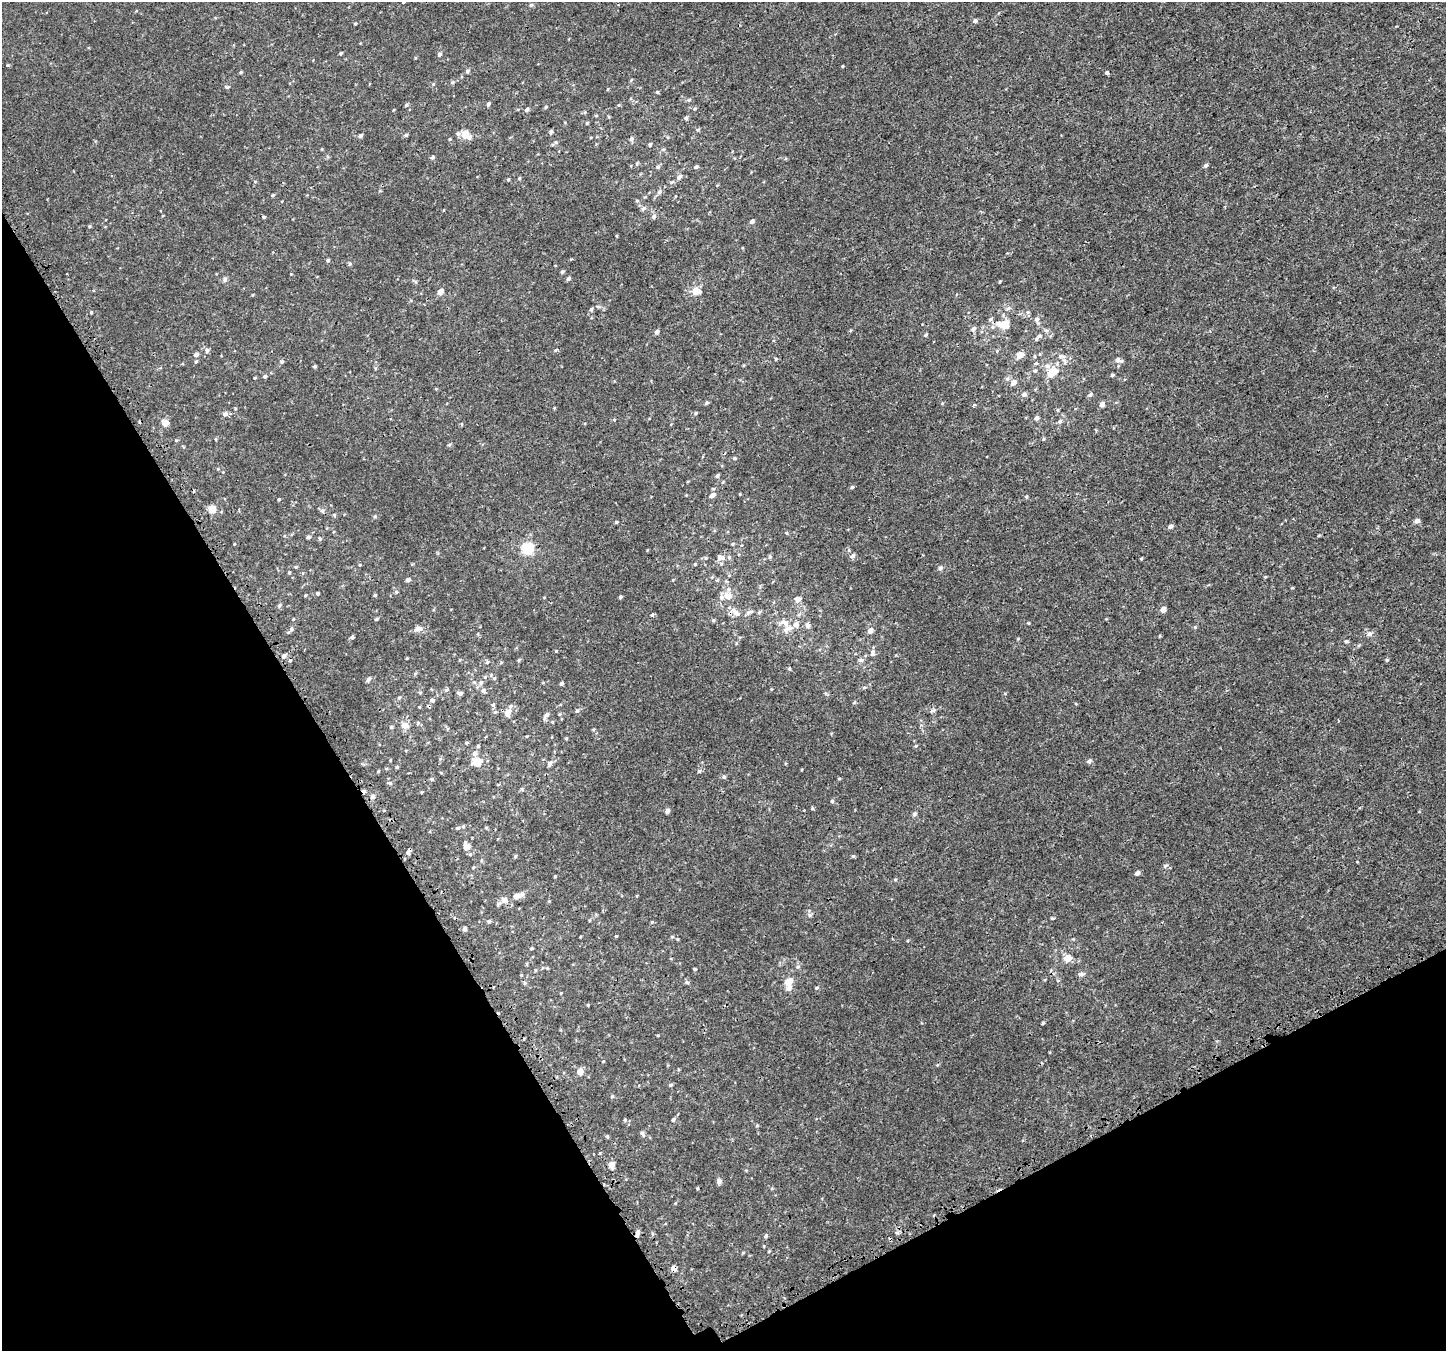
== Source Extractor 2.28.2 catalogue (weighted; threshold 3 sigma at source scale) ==
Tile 14 of 4 x 4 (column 2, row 4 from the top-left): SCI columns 1598-3041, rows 220-1568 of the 5995 x 5869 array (HDU 1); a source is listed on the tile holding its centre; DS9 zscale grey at full resolution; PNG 1448 x 1353 px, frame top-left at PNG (2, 2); no overlay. Shown black and unused: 28% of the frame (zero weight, under 3 of 4 exposures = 5% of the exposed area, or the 3 px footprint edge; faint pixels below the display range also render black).
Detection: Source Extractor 2.28.2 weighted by HDU 2 'WHT'; one run over the whole footprint, this tile lists its part. Background 4.80e-04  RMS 0.0014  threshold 0.00625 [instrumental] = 3 sigma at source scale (4.5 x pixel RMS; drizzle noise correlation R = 1.50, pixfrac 1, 0.0396/0.0396 arcsec/px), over >= 5 px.
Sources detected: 226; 7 cosmic-ray / hot-pixel residue — not listed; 8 inside a brighter listed object's ellipse — not listed separately; the other 211 listed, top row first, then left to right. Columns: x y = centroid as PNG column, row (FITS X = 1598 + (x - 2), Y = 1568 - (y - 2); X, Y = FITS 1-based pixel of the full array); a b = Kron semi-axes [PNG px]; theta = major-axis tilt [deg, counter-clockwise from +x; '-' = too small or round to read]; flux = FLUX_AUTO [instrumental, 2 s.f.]
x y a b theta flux
403 2 3 3 - 0.14
531 5 5 4 - 0.15
975 21 5 5 - 0.29
340 53 4 3 - 0.17
439 54 5 4 - 0.36
842 66 4 2 - 0.095
467 71 4 4 - 0.27
241 72 4 4 - 0.13
1107 73 4 3 - 0.46
452 82 6 5 - 0.21
433 84 5 3 - 0.12
228 87 7 3 5 0.15
657 92 4 4 - 0.16
689 100 5 5 - 0.19
488 104 5 4 - 0.25
406 105 5 4 - 0.19
546 107 4 3 - 0.15
527 110 5 4 - 0.31
585 112 5 4 - 0.14
686 118 4 4 - 0.26
587 123 5 3 - 0.12
551 132 6 4 83 0.23
465 134 8 7 - 1.6
406 135 4 4 - 0.23
361 136 4 4 - 0.32
631 139 5 5 - 0.31
556 142 6 4 -89 0.16
650 144 5 4 - 0.17
663 149 5 3 - 0.15
433 157 5 4 - 0.24
1206 165 5 4 - 0.28
658 167 5 4 - 0.21
696 167 5 4 - 0.24
679 177 6 5 - 0.46
519 178 4 4 - 0.13
508 179 5 3 - 0.14
659 192 7 5 59 0.31
273 195 4 4 - 0.14
637 201 5 3 - 0.13
643 208 7 5 46 0.27
264 217 4 4 - 0.15
654 217 7 5 72 0.26
752 221 5 4 - 0.36
90 226 4 3 - 0.14
328 260 4 4 - 0.2
350 264 5 4 - 0.18
562 272 5 4 - 0.18
568 278 5 4 - 0.3
225 279 8 5 73 0.25
1000 282 4 3 - 0.12
696 291 11 9 -6 1.1
440 292 5 4 - 1.1
1008 308 6 4 19 0.19
591 309 5 4 - 0.19
91 312 4 3 - 0.12
990 319 6 4 64 0.24
1037 319 6 6 - 0.39
1004 324 10 7 1 2.8
973 329 7 5 39 0.34
657 332 5 4 - 0.42
926 335 5 4 - 0.16
1039 336 7 5 16 0.34
207 350 6 5 - 0.34
196 355 6 5 - 0.37
1020 355 10 7 29 0.77
1061 356 11 6 -10 0.49
1117 360 7 6 - 0.51
196 362 4 4 - 0.15
282 362 5 4 - 0.21
314 366 4 3 - 0.17
1047 366 8 6 -20 0.44
1035 371 5 4 - 0.16
1052 373 12 7 34 2.2
1112 375 4 3 - 0.19
265 376 4 4 - 0.26
1013 382 7 5 53 0.64
1024 395 5 5 - 0.42
1090 395 5 4 - 0.24
706 403 5 4 - 0.21
1102 404 5 4 - 0.58
974 405 4 3 - 0.18
696 413 4 4 - 0.15
225 414 6 5 - 0.42
1036 418 5 4 - 0.38
1060 421 6 5 - 0.24
165 422 9 8 - 0.62
449 445 5 4 - 0.18
734 458 5 4 - 0.16
717 476 5 4 - 0.23
852 487 4 4 - 0.17
713 495 9 5 34 0.43
1026 497 4 4 - 0.15
279 499 4 3 - 0.12
212 509 9 8 - 1
322 511 6 5 - 0.23
334 515 5 4 - 0.16
375 516 5 4 - 0.15
1417 521 5 5 - 0.55
616 522 4 3 - 0.16
1170 526 5 4 - 0.39
786 533 4 3 - 0.12
308 537 5 4 - 0.24
733 544 5 3 - 0.12
528 548 6 5 - 13
719 556 10 7 -63 0.47
853 556 7 5 55 0.32
770 557 5 4 - 0.21
1141 559 5 3 - 0.11
695 564 4 3 - 0.11
360 565 4 3 - 0.11
296 567 5 4 - 0.14
940 568 7 5 14 0.25
289 572 4 3 - 0.14
408 580 4 4 - 0.4
318 594 4 4 - 0.17
305 595 5 3 - 0.12
375 595 4 3 - 0.15
728 596 11 9 -40 0.96
620 597 5 3 - 0.18
798 599 8 7 - 0.52
1163 609 5 4 - 0.83
736 612 17 6 -44 0.8
748 613 8 5 46 0.32
652 615 5 4 - 0.17
376 619 4 4 - 0.16
1028 623 4 3 - 0.1
808 626 7 5 -82 0.38
291 629 5 5 - 0.23
418 629 12 6 9 0.64
787 629 15 7 23 0.9
870 630 6 5 - 0.69
1369 634 7 6 - 0.38
352 637 4 4 - 0.21
1346 641 5 4 - 0.17
556 651 3 3 - 0.099
873 653 10 5 88 0.37
284 656 6 5 - 0.28
519 660 5 4 - 0.18
861 660 6 5 - 0.3
1387 660 5 4 - 0.16
487 662 5 4 - 0.16
789 669 5 4 - 0.16
494 678 5 4 - 0.2
368 680 7 4 62 0.23
481 683 6 5 - 0.28
561 684 4 4 - 0.26
446 690 6 4 45 0.18
483 690 6 5 - 0.3
460 693 8 4 -8 0.27
432 700 5 4 - 0.27
493 705 5 5 - 0.19
933 710 7 4 1 0.23
577 711 6 4 33 0.17
508 712 8 6 61 0.89
547 715 8 6 32 0.44
405 725 9 7 -5 0.81
391 727 4 4 - 0.17
466 743 4 4 - 0.15
478 746 4 4 - 0.17
916 746 5 3 - 0.13
475 753 7 6 - 0.38
1089 761 6 5 - 0.28
477 762 8 7 - 1.9
550 763 7 5 73 0.31
397 767 4 4 - 0.15
378 771 3 3 - 0.11
699 771 5 5 - 0.2
724 777 6 5 - 0.2
432 779 5 4 - 0.18
390 783 6 5 - 0.21
522 789 5 3 - 0.13
372 796 6 6 - 0.31
832 801 4 4 - 0.19
667 811 5 5 - 0.38
914 814 6 5 - 0.27
458 828 7 3 8 0.19
486 828 5 3 - 0.12
466 847 8 8 - 0.81
515 857 5 3 - 0.14
1357 862 4 2 - 0.1
474 867 5 3 - 0.12
1137 873 5 4 - 0.39
522 894 7 5 63 0.37
516 896 6 5 - 0.66
505 900 9 7 -69 0.53
549 901 4 4 - 0.11
809 915 7 4 -89 0.24
1053 918 5 3 - 0.12
489 921 5 5 - 0.22
652 922 5 3 - 0.12
465 929 6 4 -81 0.22
616 936 4 3 - 0.12
672 937 5 3 - 0.12
531 948 4 3 - 0.15
1067 958 7 6 - 1.3
1081 974 9 5 0 0.31
687 982 6 5 - 0.22
788 982 11 8 49 1.2
816 988 4 4 - 0.17
588 1005 3 3 - 0.13
1043 1023 4 3 - 0.16
580 1072 7 7 - 0.79
671 1085 5 4 - 0.18
625 1120 5 4 - 0.17
673 1120 5 4 - 0.26
757 1126 5 3 - 0.11
642 1134 10 4 -58 0.24
612 1165 5 5 - 1.1
719 1181 7 6 - 0.36
638 1232 7 6 - 0.35
674 1269 6 6 - 0.59
Overlapping masked pixels (flux is a lower limit): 2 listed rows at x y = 736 612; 674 1269
Isophote crosses this tile's border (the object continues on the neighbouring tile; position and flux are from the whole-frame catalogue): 1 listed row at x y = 403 2
Unlisted compact peaks at least as high as the median listed source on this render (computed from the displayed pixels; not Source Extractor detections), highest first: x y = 1165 866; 1195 627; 853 856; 695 969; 555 876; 355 24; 612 1096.